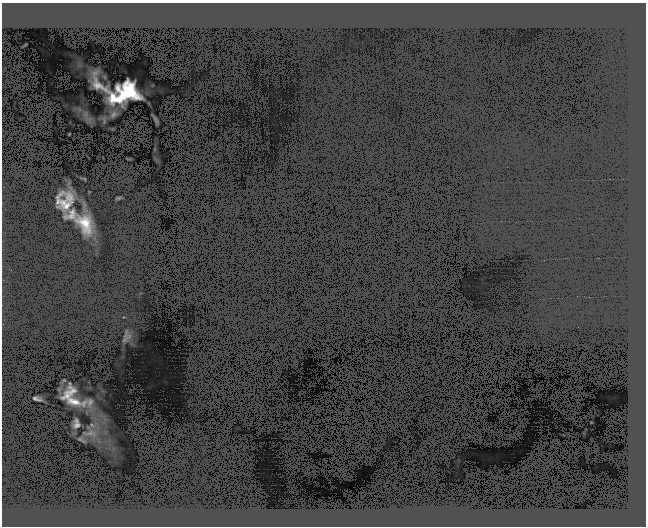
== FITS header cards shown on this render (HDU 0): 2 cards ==
NAXIS1  =                  644
NAXIS2  =                  524

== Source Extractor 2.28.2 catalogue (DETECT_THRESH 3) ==
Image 644 x 524 px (HDU 0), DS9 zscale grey, 1 PNG px = 1 image px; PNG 648 x 528 px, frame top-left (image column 1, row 524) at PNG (2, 3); no overlay
Background 15.9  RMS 3.4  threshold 10.1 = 3 sigma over >= 5 px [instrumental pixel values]
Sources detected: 9; all 9 listed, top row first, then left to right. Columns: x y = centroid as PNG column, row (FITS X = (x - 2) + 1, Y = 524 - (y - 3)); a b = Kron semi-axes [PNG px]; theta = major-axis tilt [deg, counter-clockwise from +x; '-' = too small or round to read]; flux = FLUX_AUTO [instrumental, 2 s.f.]
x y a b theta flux
98 85 16 8 -24 1100
125 93 26 16 23 8700
65 204 32 14 -45 4200
85 224 25 15 -62 4700
72 391 13 10 43 1200
67 395 17 8 75 1300
36 398 6 2 -23 380
73 401 26 8 -19 2300
77 425 8 7 - 600